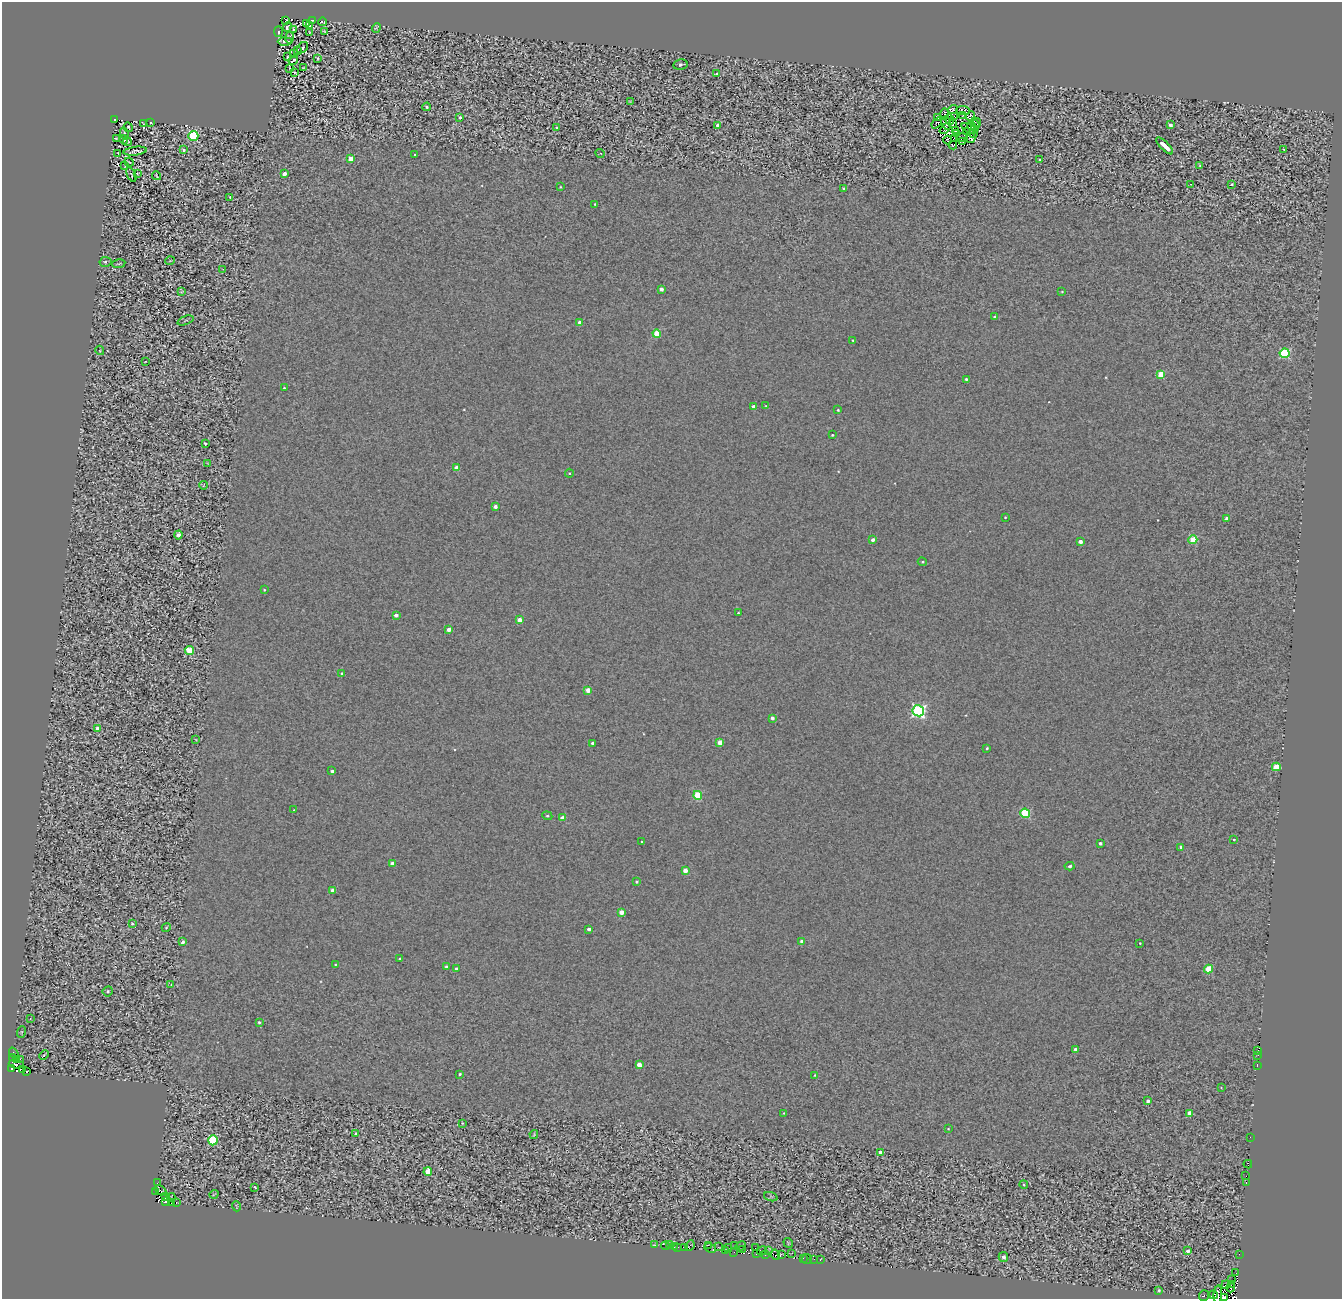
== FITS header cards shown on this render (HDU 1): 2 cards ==
NAXIS1  =                 1340
NAXIS2  =                 1297

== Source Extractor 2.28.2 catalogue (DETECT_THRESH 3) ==
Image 1340 x 1297 px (HDU 1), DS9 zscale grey, 1 PNG px = 1 image px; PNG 1344 x 1301 px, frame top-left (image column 1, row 1297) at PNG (2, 2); each listed source drawn as its Kron ellipse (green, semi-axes under 4 px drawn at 4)
Background 0.488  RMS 2.4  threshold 7.29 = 3 sigma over >= 5 px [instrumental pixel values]
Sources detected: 269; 13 with non-positive FLUX_AUTO (blend fragments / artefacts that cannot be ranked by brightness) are neither listed nor drawn; the other 256 listed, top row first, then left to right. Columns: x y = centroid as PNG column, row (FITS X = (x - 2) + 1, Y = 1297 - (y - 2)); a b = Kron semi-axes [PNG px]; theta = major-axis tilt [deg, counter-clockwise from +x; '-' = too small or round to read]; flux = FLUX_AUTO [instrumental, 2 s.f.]
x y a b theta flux
286 20 4 3 - 170
312 20 3 2 - 110
322 22 4 2 - 170
306 24 3 2 - 150
310 26 3 2 - 120
287 27 5 3 - 250
376 28 5 3 - 190
293 29 3 2 - 120
324 31 3 2 - 120
278 32 5 3 - 260
310 33 3 2 - 140
289 38 6 3 81 200
285 41 7 3 2 300
303 48 6 4 44 350
298 51 3 2 - 130
294 54 3 2 - 120
288 57 3 2 - 150
317 58 4 2 - 150
293 60 5 2 - 140
680 65 7 5 13 310
290 68 3 2 - 190
304 68 3 2 - 170
295 72 3 2 - 130
716 74 3 2 - 240
630 101 3 2 - 96
427 107 4 3 - 260
953 109 5 3 - 320
963 110 7 4 -4 74
944 114 6 2 89 220
954 116 4 2 - 110
963 116 3 2 - 42
971 116 5 3 - 32
460 118 3 3 - 2600
938 118 3 2 - 140
115 119 4 3 - 850
950 119 5 2 - 230
976 122 5 2 - 130
143 123 3 2 - 120
151 123 3 2 - 99
937 123 6 2 51 140
946 123 7 4 -72 230
952 124 3 2 - 79
717 125 4 3 - 370
1170 125 4 3 - 570
971 126 4 2 - 200
975 126 6 2 90 170
128 127 5 2 - 160
557 127 3 3 - 550
945 129 6 4 42 220
969 129 9 3 -27 150
955 131 3 3 - 42
966 132 3 2 - 140
124 133 6 2 -74 220
956 134 3 2 - 170
973 134 3 2 - 71
193 136 5 5 - 15000
962 137 5 2 - 210
955 138 2 2 - 94
971 138 5 3 - 140
116 139 3 2 - 160
124 140 5 4 - 170
948 140 4 2 - 31
127 141 5 2 - 110
962 142 4 2 - 98
953 145 4 3 - 240
1165 146 11 3 -45 14000
1283 149 2 2 - 120
184 150 3 3 - 1100
135 151 12 3 7 540
118 153 3 2 - 81
600 153 5 3 - 110
415 155 3 3 - 240
350 158 4 4 - 2000
1040 160 3 3 - 550
129 162 5 2 - 190
125 165 3 2 - 100
1200 165 4 2 - 150
137 174 3 3 - 130
284 174 4 3 - 1400
131 175 8 2 -67 110
156 176 4 2 - 160
1191 184 2 2 - 100
1232 184 3 3 - 240
560 187 2 2 - 120
844 188 4 3 - 280
230 197 3 3 - 170
595 204 3 3 - 130
170 261 5 3 - 120
105 262 6 5 - 390
118 264 7 2 9 210
223 269 2 2 - 150
661 289 4 3 - 780
181 292 3 2 - 130
1062 292 3 3 - 150
995 317 3 3 - 490
185 320 8 3 21 130
580 322 4 3 - 900
657 334 4 4 - 4600
853 340 3 2 - 140
100 350 5 4 - 170
1284 353 5 5 - 13000
145 362 3 2 - 95
1161 374 4 4 - 4400
966 379 4 4 - 220
284 388 3 3 - 210
766 406 4 2 - 110
754 407 3 3 - 900
838 410 3 3 - 170
832 435 3 3 - 160
205 444 3 2 - 240
208 464 4 2 - 130
456 468 4 4 - 1500
569 473 4 4 - 180
204 485 4 2 - 96
495 506 4 3 - 820
1005 517 2 2 - 130
1227 518 4 3 - 1200
178 535 4 4 - 1000
873 540 4 3 - 530
1193 540 4 4 - 5500
1080 542 4 3 - 1100
922 562 4 3 - 150
264 590 4 3 - 140
738 613 2 2 - 140
396 615 4 3 - 940
519 620 4 4 - 1500
449 629 4 3 - 1300
189 651 4 4 - 6900
342 673 3 3 - 230
588 690 4 4 - 1800
918 711 5 5 - 37000
772 718 4 4 - 440
98 729 4 4 - 1700
196 740 4 2 - 130
720 742 4 4 - 2200
592 743 3 3 - 470
987 748 3 3 - 180
1276 767 4 4 - 3700
332 771 3 3 - 420
698 795 4 4 - 6400
294 810 3 3 - 120
1025 813 5 4 - 11000
547 816 5 4 - 250
563 818 4 3 - 1700
1234 840 3 2 - 160
642 842 3 2 - 140
1100 843 3 3 - 400
1181 847 3 3 - 550
392 864 4 4 - 1600
1070 866 5 4 - 290
685 870 4 4 - 1700
636 882 4 4 - 270
333 890 4 4 - 1500
621 912 4 4 - 2300
132 923 4 3 - 120
166 928 5 3 - 170
589 929 3 3 - 620
802 941 4 4 - 1300
183 942 3 3 - 660
1140 943 3 2 - 120
399 959 3 2 - 170
335 965 3 2 - 130
446 967 3 3 - 280
456 969 3 3 - 510
1208 969 4 4 - 5000
171 984 3 2 - 230
108 991 5 5 - 340
30 1019 2 2 - 97
259 1022 4 4 - 290
21 1032 6 3 71 140
1075 1049 3 3 - 280
1258 1050 2 2 - 2300
14 1053 6 2 -56 150
44 1055 5 3 - 150
1258 1055 3 2 - 230
13 1057 4 2 - 76
16 1059 2 2 - 1800
20 1059 3 2 - 600
16 1064 7 4 -9 250
639 1065 4 4 - 2100
1257 1065 4 2 - 13000
11 1068 3 3 - 6400
22 1070 4 2 - 1800
26 1071 3 3 - 1300
460 1074 3 3 - 230
815 1075 3 3 - 140
1221 1087 3 3 - 140
1148 1101 3 3 - 510
784 1113 4 3 - 110
1189 1113 4 4 - 1200
462 1123 3 2 - 150
948 1129 4 3 - 130
355 1133 3 3 - 180
534 1134 4 3 - 170
1250 1137 2 2 - 250
213 1140 5 4 - 9700
881 1153 4 4 - 1500
1248 1164 4 2 - 1200
428 1172 4 4 - 4600
1246 1175 2 2 - 1400
157 1183 2 2 - 170
1246 1183 2 2 - 2300
1024 1184 4 3 - 160
255 1187 3 2 - 170
156 1191 2 2 - 220
161 1191 7 3 -34 7200
214 1194 5 3 - 130
165 1196 3 3 - 2600
171 1197 4 2 - 320
771 1197 7 4 -19 160
166 1202 3 3 - 6000
172 1203 3 2 - 610
176 1203 3 2 - 140
236 1206 5 3 - 130
788 1243 5 3 - 130
670 1244 3 3 - 510
655 1245 3 2 - 210
708 1245 3 2 - 4600
735 1245 3 3 - 680
665 1246 4 3 - 1200
690 1246 5 3 - 1300
740 1246 5 2 - 2500
674 1247 3 2 - 3000
677 1247 3 2 - 370
718 1247 3 2 - 7800
685 1248 3 2 - 540
710 1248 6 3 -27 3700
728 1248 4 3 - 6900
755 1248 2 2 - 2300
743 1249 2 2 - 400
725 1251 3 2 - 890
762 1251 5 3 - 2200
768 1251 3 2 - 130
1188 1251 4 3 - 550
734 1252 2 2 - 170
757 1253 4 3 - 2800
792 1253 3 2 - 140
765 1254 3 3 - 520
781 1254 2 2 - 11000
1239 1254 2 2 - 340
775 1255 5 4 - 7400
1003 1257 5 4 - 600
803 1258 2 2 - 460
807 1259 5 5 - 200
814 1259 2 2 - 250
820 1260 3 2 - 200
1236 1273 3 2 - 380
1232 1280 2 2 - 480
1232 1284 3 2 - 9100
1226 1285 5 3 - 3100
1231 1287 5 3 - 11000
1159 1290 3 3 - 200
1218 1294 9 3 86 12000
1213 1295 4 3 - 11000
1204 1296 5 5 - 1200
1225 1297 3 3 - 17000
At the frame edge (FLAGS 8, measured only in part): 3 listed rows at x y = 1218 1294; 1204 1296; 1225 1297
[13 non-positive-flux detections neither listed nor drawn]